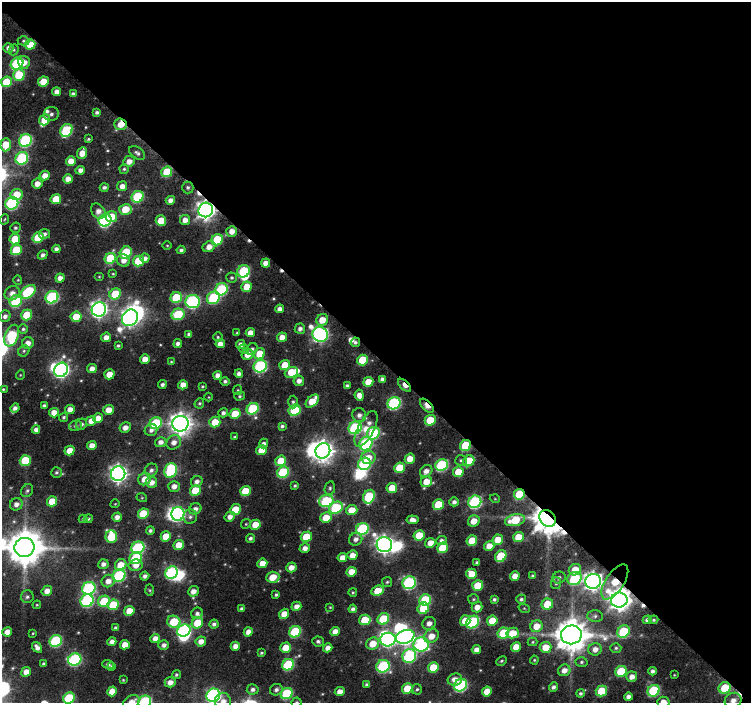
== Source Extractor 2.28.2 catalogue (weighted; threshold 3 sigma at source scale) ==
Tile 2 of 2 x 2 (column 2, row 1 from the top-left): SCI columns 766-1514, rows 767-1467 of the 1531 x 1530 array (HDU 1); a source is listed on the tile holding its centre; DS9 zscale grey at full resolution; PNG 753 x 705 px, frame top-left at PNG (2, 2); each listed source drawn as its Kron ellipse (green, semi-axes under 4 px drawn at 4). Shown black and unused: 51% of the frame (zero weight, under 8 of 15 exposures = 4% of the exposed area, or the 3 px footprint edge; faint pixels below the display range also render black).
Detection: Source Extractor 2.28.2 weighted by HDU 2 'WHT'; one run over the whole footprint, this tile lists its part. Background 0.176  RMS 0.023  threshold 0.0926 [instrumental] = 3 sigma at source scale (4.09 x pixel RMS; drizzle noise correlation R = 1.36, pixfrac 0.8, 0.0396/0.0396 arcsec/px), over >= 5 px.
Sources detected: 426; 1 too faint to see at this stretch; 12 inside a brighter object's white glare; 6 cosmic-ray / hot-pixel residue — neither listed nor drawn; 7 inside a brighter listed object's ellipse — not listed separately; the other 400 listed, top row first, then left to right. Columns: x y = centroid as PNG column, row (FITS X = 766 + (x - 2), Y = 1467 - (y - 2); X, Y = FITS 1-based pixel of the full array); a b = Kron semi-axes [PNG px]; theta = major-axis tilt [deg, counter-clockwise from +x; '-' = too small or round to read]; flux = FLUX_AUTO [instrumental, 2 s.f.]
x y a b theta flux
23 41 6 4 1 3.6
30 45 5 5 - 47
8 48 5 5 - 8.8
14 50 6 4 69 3.5
24 62 6 5 - 18
17 64 6 5 - 190
19 75 6 5 - 91
6 82 5 5 - 73
43 82 5 5 - 38
57 92 4 4 - 13
73 94 4 4 - 7.6
97 112 4 4 - 5.3
51 114 7 7 - 7.5
45 120 6 5 - 36
121 124 6 6 - 27
66 130 7 5 51 170
88 139 4 3 - 2.6
25 140 6 6 - 270
6 145 6 5 - 55
82 153 6 5 - 25
137 153 9 5 -35 6.1
22 158 7 6 - 210
71 161 5 5 - 24
129 161 6 5 - 16
124 169 4 4 - 3.1
80 170 5 4 - 11
167 172 5 5 - 70
45 176 5 4 - 20
68 179 5 4 - 17
37 184 5 5 - 17
122 186 5 5 - 14
104 187 4 4 - 5.6
188 187 6 6 - 5.1
16 194 6 5 - 47
138 197 6 5 - 150
56 199 5 5 - 44
170 200 4 4 - 11
12 203 6 6 - 270
125 209 6 5 - 46
206 210 7 7 - 1200
98 211 8 6 -49 13
112 217 5 5 - 40
5 219 5 3 - 2.1
105 220 6 6 - 320
185 220 5 5 - 15
161 221 5 5 - 38
15 228 5 5 - 3.9
232 231 5 5 - 17
45 234 5 5 - 6
38 238 5 5 - 72
15 239 5 5 - 56
217 240 6 5 - 97
167 245 4 3 - 1.7
209 247 6 5 - 17
56 249 4 4 - 7.8
16 250 5 5 - 83
181 250 4 4 - 5.1
126 253 7 5 51 99
43 255 5 4 - 6.2
110 258 6 5 - 100
145 258 4 4 - 10
123 261 7 6 - 14
138 261 6 5 - 73
265 263 4 4 - 16
243 271 6 6 - 150
113 274 4 3 - 2.1
99 277 5 3 - 1.8
60 278 4 4 - 14
232 278 5 5 - 3.9
18 280 4 4 - 2.1
247 287 5 5 - 35
221 289 6 6 - 180
28 292 8 5 38 160
12 293 8 7 - 14
115 294 6 5 - 75
52 297 6 6 - 240
176 297 6 5 - 85
213 298 7 6 - 170
16 301 6 5 - 140
193 301 7 6 - 350
99 309 7 7 - 830
280 309 4 4 - 12
178 314 6 5 - 120
27 315 5 5 - 66
5 316 6 5 - 8.8
76 317 5 5 - 42
130 318 9 7 50 790
322 320 6 5 - 30
23 329 5 5 - 3.8
300 329 5 5 - 8.4
237 333 4 3 - 2.1
250 333 5 4 - 19
189 334 4 4 - 5.3
320 334 8 7 - 630
12 336 11 6 69 150
106 337 5 4 - 14
218 337 5 4 - 3
282 337 5 4 - 20
355 342 5 4 - 3.9
28 343 6 6 - 16
178 343 4 4 - 7.6
220 344 5 4 - 15
241 344 4 4 - 11
118 346 4 3 - 3.2
244 349 5 4 - 4.2
252 349 6 5 - 5.1
24 351 6 5 - 4
247 354 6 5 - 25
259 354 6 5 - 40
145 359 5 4 - 19
362 360 5 5 - 77
171 362 4 3 - 2.1
285 365 5 5 - 32
260 366 7 6 - 280
92 369 5 4 - 14
61 370 7 6 - 660
291 372 7 5 23 59
109 374 5 5 - 32
239 374 4 4 - 8.1
20 375 5 3 - 1.7
217 375 4 4 - 13
382 379 4 4 - 7.6
225 381 4 4 - 5.1
299 381 5 5 - 12
368 382 5 5 - 34
162 384 4 4 - 5.9
183 385 5 4 - 18
405 385 8 4 -45 27
202 386 4 3 - 2.6
347 386 4 4 - 6.6
3 389 3 3 - 2.3
238 390 5 4 - 2.4
359 395 5 4 - 13
240 396 5 4 - 2.8
209 397 4 3 - 1.5
312 401 8 5 45 43
293 402 6 4 89 4
199 403 5 4 - 3.1
394 403 6 6 - 280
44 406 4 3 - 5.5
427 406 8 5 -46 30
15 408 5 4 - 8.2
70 409 5 4 - 15
253 409 6 5 - 160
108 410 5 5 - 23
295 410 6 5 - 110
54 413 5 4 - 23
223 413 5 4 - 6.3
235 414 5 5 - 56
359 415 7 6 - 9.2
64 417 5 4 - 3.3
98 418 5 4 - 19
430 420 6 5 - 76
91 421 5 4 - 18
215 422 5 5 - 39
156 423 6 5 - 140
81 424 6 5 - 5.5
180 424 8 7 - 1800
75 426 6 5 - 4.9
282 426 4 3 - 4.5
125 428 6 5 - 14
355 428 7 6 - 240
366 429 19 8 63 31
36 430 4 4 - 9.7
151 430 6 6 - 7.9
373 433 6 6 - 170
235 437 4 3 - 2.9
161 442 6 5 - 11
174 442 8 6 42 13
263 443 5 4 - 6.6
366 444 7 6 - 220
92 445 5 4 - 16
466 445 6 5 - 100
261 450 5 5 - 32
70 451 5 4 - 32
323 451 8 7 - 1500
368 458 7 6 - 26
410 459 5 5 - 25
25 460 5 5 - 81
461 460 6 5 - 4.3
281 461 5 5 - 54
469 461 6 5 - 68
364 464 6 6 - 200
442 465 6 5 - 220
399 468 5 5 - 57
151 470 7 6 - 7.7
171 470 7 6 - 170
426 471 7 5 48 12
56 472 5 5 - 3.5
283 472 6 5 - 140
458 472 5 5 - 40
118 474 7 7 - 990
145 479 7 6 - 26
197 481 6 5 - 9.7
151 482 6 5 - 16
426 482 6 5 - 32
174 486 5 5 - 14
295 486 4 3 - 2.9
330 488 7 5 78 4.1
392 488 5 5 - 40
27 491 7 5 57 4.4
195 491 5 5 - 64
245 491 5 5 - 60
519 494 5 5 - 87
369 497 7 5 66 140
142 498 5 3 - 1.8
495 499 5 3 - 1.7
52 501 5 5 - 41
326 501 7 6 - 170
454 502 5 4 - 7.5
475 502 6 6 - 290
16 504 6 6 - 11
115 504 4 3 - 1.5
438 505 5 5 - 77
336 508 7 5 30 150
195 509 6 5 - 9.8
235 510 6 5 - 55
352 510 6 5 - 32
143 514 5 5 - 70
178 514 7 6 - 390
117 517 5 4 - 12
190 517 7 7 - 6.4
230 517 5 4 - 11
326 518 6 5 - 42
83 519 4 3 - 2.7
88 519 4 4 - 3.6
548 519 9 7 -49 4300
412 520 6 4 -7 13
515 520 10 6 13 74
474 521 6 5 - 23
246 524 5 4 - 2.4
255 525 5 5 - 37
362 529 6 6 - 210
150 530 4 4 - 4.6
419 535 5 5 - 59
166 536 5 5 - 37
111 537 6 6 - 83
306 537 6 5 - 61
518 537 5 5 - 38
250 538 5 4 - 5.2
356 539 7 6 - 10
442 540 5 4 - 6.5
498 540 5 5 - 38
472 541 5 5 - 47
430 543 5 4 - 19
179 545 5 5 - 32
384 545 8 7 - 1000
489 546 5 5 - 22
24 547 10 9 - 6000
138 548 7 6 - 230
305 548 5 5 - 13
442 548 5 5 - 67
352 555 5 5 - 20
501 556 6 5 - 84
136 558 6 5 - 130
342 558 5 4 - 17
262 563 5 4 - 22
477 563 4 3 - 4
103 564 5 5 - 9.7
121 565 6 5 - 36
136 565 7 5 11 19
291 567 5 5 - 16
575 570 6 5 - 28
351 572 5 4 - 27
171 573 7 5 46 260
471 574 5 5 - 36
119 576 7 6 - 220
145 576 4 4 - 7.3
515 576 5 4 - 19
533 576 4 3 - 4.1
273 577 6 5 - 35
559 578 7 6 - 6
574 578 7 6 - 130
108 581 6 6 - 17
593 581 8 7 - 1100
387 582 5 5 - 3.1
615 582 20 9 57 73
409 583 7 6 - 280
556 583 6 5 - 3.9
478 586 5 5 - 67
89 588 7 6 - 280
150 590 6 4 -88 2.5
47 591 5 5 - 16
193 591 5 5 - 15
378 591 6 5 - 40
353 592 4 3 - 2.4
276 595 3 3 - 3.3
27 597 6 6 - 5
473 599 5 5 - 3
494 599 4 4 - 4.4
521 599 5 4 - 4.5
425 600 6 5 - 130
619 600 8 7 - 1500
87 601 7 6 - 260
104 601 6 5 - 76
547 604 6 5 - 53
37 605 4 3 - 1.8
113 605 6 5 - 78
296 606 5 4 - 13
330 607 4 4 - 1.8
477 607 5 5 - 16
423 608 6 5 - 70
524 608 5 3 - 2.1
242 609 4 3 - 5.8
353 609 4 4 - 7
129 611 5 4 - 28
197 613 6 5 - 6.8
284 614 5 4 - 23
595 616 7 5 1 6.1
383 619 6 5 - 91
365 620 6 5 - 57
647 620 4 4 - 7.2
654 620 5 4 - 3.2
465 621 5 5 - 37
492 621 5 5 - 45
174 622 7 6 - 89
473 622 7 5 40 190
197 623 6 5 - 47
429 623 7 6 - 14
214 624 4 4 - 6.1
536 626 6 5 - 30
116 628 4 4 - 4.7
184 631 7 6 - 320
7 632 5 4 - 19
248 632 4 4 - 15
295 632 6 5 - 130
335 632 5 4 - 19
623 632 7 5 51 110
33 633 3 2 - 1.6
503 633 6 5 - 84
513 633 6 5 - 39
571 635 10 9 - 4900
431 636 7 6 - 23
405 637 9 6 19 610
155 638 5 4 - 14
388 640 8 7 - 450
56 641 6 5 - 220
201 641 5 5 - 15
318 641 6 5 - 4.9
112 642 4 4 - 11
533 642 5 4 - 2.4
373 644 7 6 - 33
421 644 8 7 - 340
125 645 5 4 - 25
164 645 5 4 - 8.3
235 646 4 4 - 14
37 647 6 4 -56 11
516 647 5 4 - 28
545 647 6 5 - 37
286 648 5 5 - 37
328 648 5 4 - 13
616 648 5 4 - 3.6
595 649 6 6 - 14
476 650 5 4 - 14
261 653 4 3 - 2.7
409 656 7 6 - 270
75 659 6 6 - 290
534 660 4 4 - 2.3
501 661 5 4 - 2.7
581 662 6 5 - 3.6
43 664 3 3 - 3.1
108 664 6 4 -19 4
288 665 6 5 - 150
383 666 7 6 - 230
112 667 4 3 - 5.1
433 667 5 5 - 50
564 670 6 5 - 15
621 671 6 5 - 91
652 671 4 4 - 6.9
26 672 5 4 - 20
176 675 4 4 - 3.2
674 675 3 3 - 1.6
632 677 5 5 - 15
123 680 4 3 - 1.8
455 680 7 6 - 15
170 682 5 5 - 15
366 685 4 4 - 4.3
460 685 7 6 - 260
553 687 5 4 - 6.3
407 688 5 5 - 48
725 688 6 5 - 69
253 689 6 5 - 7
417 689 5 4 - 3.7
276 690 6 5 - 7.2
112 691 5 4 - 30
487 691 5 5 - 28
601 691 6 5 - 74
654 691 6 5 - 170
340 692 5 4 - 17
580 693 4 4 - 4.3
287 694 6 5 - 140
213 695 7 6 - 440
628 697 4 4 - 9.5
69 698 6 5 - 140
733 700 8 7 - 15
223 701 8 8 - 17
131 702 9 6 29 17
145 702 6 6 - 260
297 702 5 5 - 3.6
663 702 6 5 - 16
Overlapping masked pixels (flux is a lower limit): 12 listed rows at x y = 121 124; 188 187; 206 210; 355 342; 405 385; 427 406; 466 445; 519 494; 548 519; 615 582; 619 600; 725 688
Isophote crosses this tile's border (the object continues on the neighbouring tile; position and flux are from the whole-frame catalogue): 8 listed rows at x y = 213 695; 69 698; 733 700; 223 701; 131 702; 145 702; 297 702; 663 702